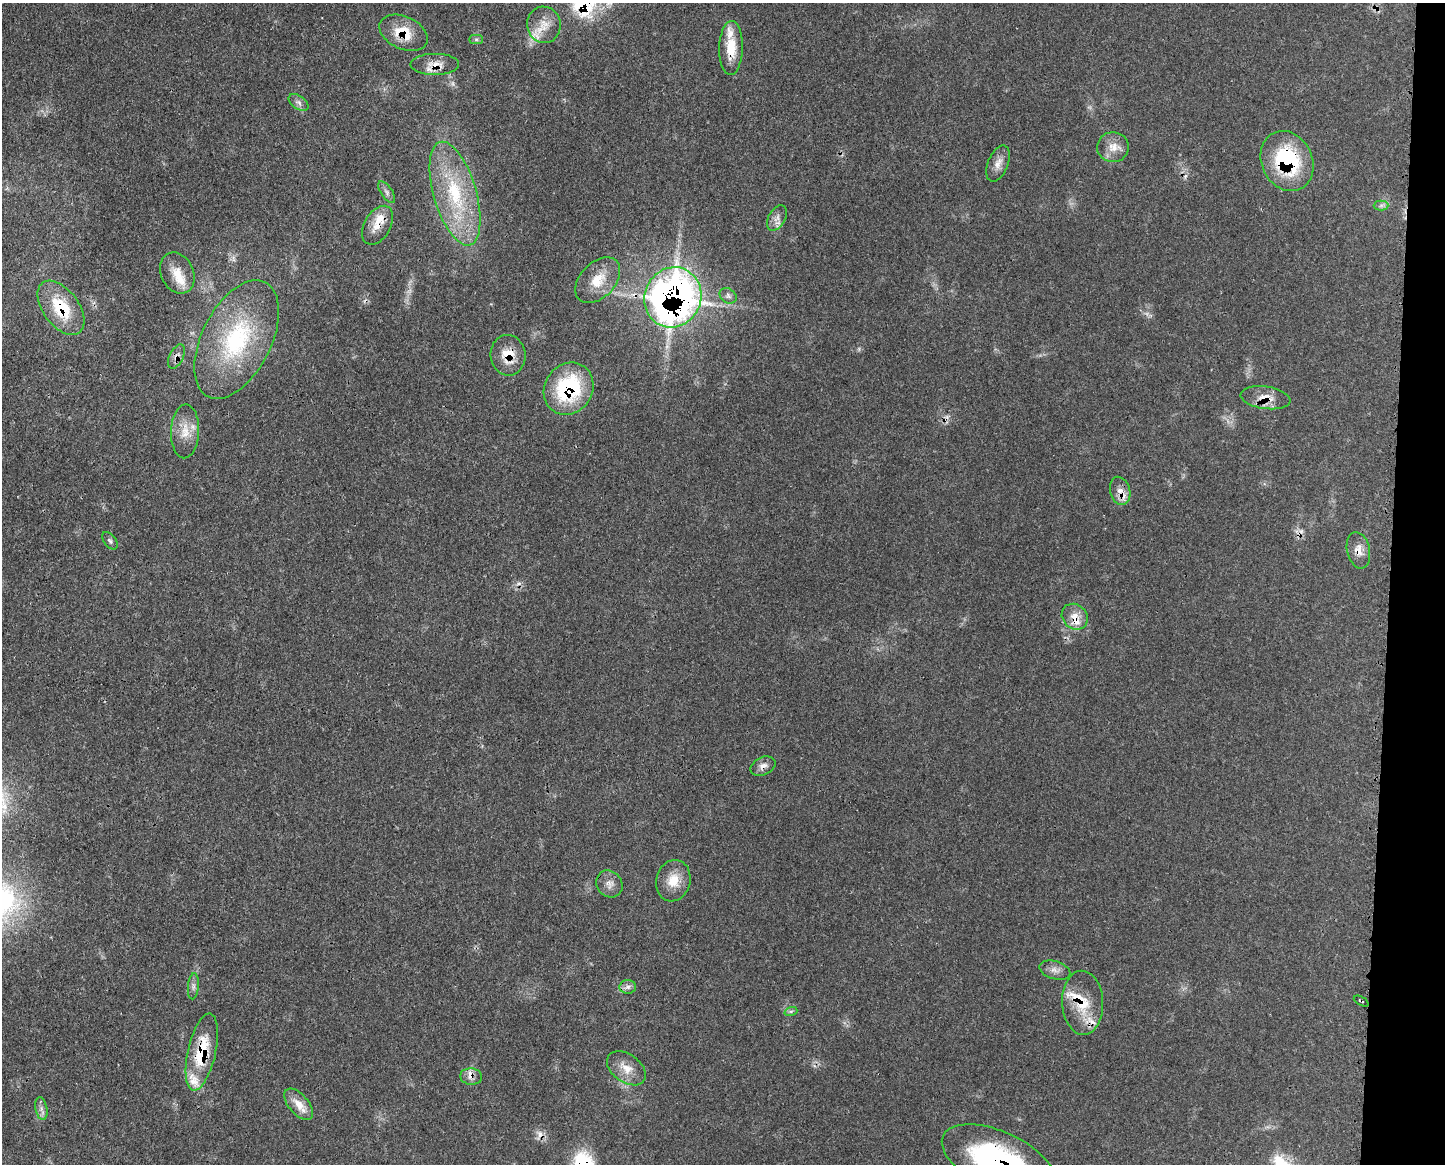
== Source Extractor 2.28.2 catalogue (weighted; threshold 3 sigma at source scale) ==
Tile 6 of 3 x 4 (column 3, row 2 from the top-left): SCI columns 3002-4444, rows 2325-3486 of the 4677 x 4650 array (HDU 1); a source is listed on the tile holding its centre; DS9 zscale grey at full resolution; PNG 1447 x 1166 px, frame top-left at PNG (2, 3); each listed source drawn as its Kron ellipse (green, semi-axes under 4 px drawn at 4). Shown black and unused: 4% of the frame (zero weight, under 3 of 4 exposures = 2% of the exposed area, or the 3 px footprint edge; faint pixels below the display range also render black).
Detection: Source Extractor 2.28.2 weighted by HDU 2 'WHT'; one run over the whole footprint, this tile lists its part. Background 0.0548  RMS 0.0033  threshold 0.0148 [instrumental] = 3 sigma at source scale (4.5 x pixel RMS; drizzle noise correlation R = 1.50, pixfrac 1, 0.05/0.05 arcsec/px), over >= 5 px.
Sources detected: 60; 2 too faint to see at this stretch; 5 cosmic-ray / hot-pixel residue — neither listed nor drawn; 9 inside a brighter listed object's ellipse — not listed separately; the other 44 listed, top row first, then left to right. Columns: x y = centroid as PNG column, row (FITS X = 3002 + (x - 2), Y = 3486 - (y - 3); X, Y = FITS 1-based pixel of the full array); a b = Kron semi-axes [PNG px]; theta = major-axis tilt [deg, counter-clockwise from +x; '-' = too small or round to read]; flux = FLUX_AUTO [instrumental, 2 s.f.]
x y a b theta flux
544 25 18 16 -81 5.4
403 33 25 16 -25 9.4
476 39 7 4 0 0.7
731 48 27 12 89 8.3
435 64 24 10 0 4.3
299 102 11 6 -34 1.4
1113 147 16 15 - 4.3
1287 161 31 25 -64 31
998 164 19 10 69 3
387 192 12 5 -56 1.3
455 194 54 21 -74 26
1381 205 7 5 1 0.87
777 218 14 8 59 2.1
378 225 21 13 59 5.4
177 273 21 16 -65 5.6
598 280 27 17 46 8
728 296 9 7 -35 1.1
673 297 30 28 64 200
61 308 31 18 -54 16
237 340 64 34 63 39
508 355 20 17 -85 6.9
176 356 13 7 63 1.8
569 389 27 24 55 31
1265 398 25 11 -8 4.8
185 431 27 14 88 6
1120 491 14 10 -74 3.2
110 541 10 6 -53 0.81
1358 550 19 11 -77 3.4
1075 617 14 12 -43 3.8
763 766 13 9 25 2.1
673 881 21 17 75 6.3
609 884 14 12 -51 2.6
1055 970 16 9 -17 2.2
193 986 13 5 85 1.3
628 987 8 6 2 1.3
1361 1001 8 2 -29 0.34
1083 1003 32 20 -87 11
791 1011 6 4 18 0.66
202 1052 39 14 77 17
626 1068 22 14 -36 5.1
471 1077 11 8 -6 2.1
299 1104 19 10 -49 4.5
41 1109 11 6 -79 1.4
999 1161 61 29 -25 68
Overlapping masked pixels (flux is a lower limit): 20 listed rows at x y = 403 33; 731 48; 435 64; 1287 161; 378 225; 673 297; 61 308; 508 355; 176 356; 569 389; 1265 398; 1120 491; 1358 550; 1075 617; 763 766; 1361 1001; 1083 1003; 202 1052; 471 1077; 999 1161
Isophote crosses this tile's border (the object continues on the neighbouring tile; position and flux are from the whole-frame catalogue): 1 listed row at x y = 999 1161